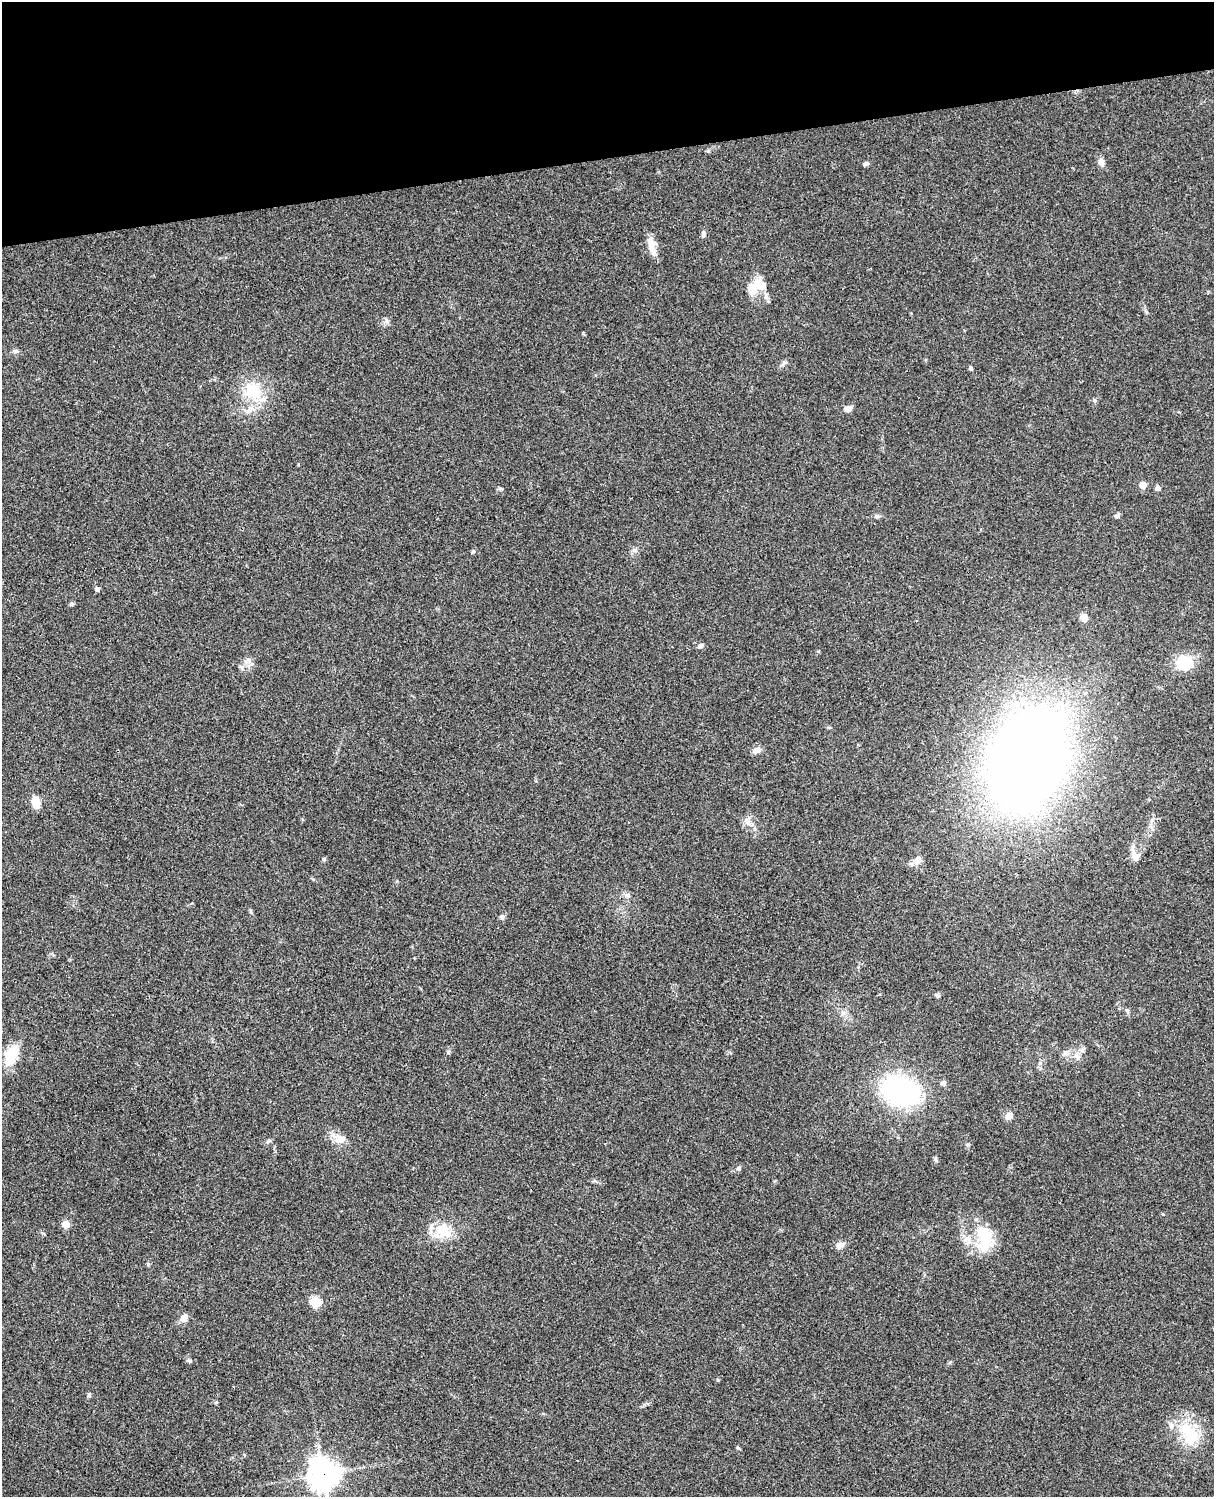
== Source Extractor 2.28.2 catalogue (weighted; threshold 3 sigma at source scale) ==
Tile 3 of 4 x 3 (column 3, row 1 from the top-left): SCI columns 2545-3756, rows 3268-4762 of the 5086 x 4926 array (HDU 1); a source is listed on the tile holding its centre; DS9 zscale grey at full resolution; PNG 1216 x 1499 px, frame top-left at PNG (2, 2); no overlay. Shown black and unused: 10% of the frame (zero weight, under 3 of 4 exposures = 6% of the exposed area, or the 3 px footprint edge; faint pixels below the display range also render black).
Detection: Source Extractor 2.28.2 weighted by HDU 2 'WHT'; one run over the whole footprint, this tile lists its part. Background 0.0961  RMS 0.0063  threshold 0.0282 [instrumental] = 3 sigma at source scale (4.5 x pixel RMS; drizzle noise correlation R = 1.50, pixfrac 1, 0.05/0.05 arcsec/px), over >= 5 px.
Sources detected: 61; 1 inside a brighter object's white glare — not listed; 2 inside a brighter listed object's ellipse — not listed separately; the other 58 listed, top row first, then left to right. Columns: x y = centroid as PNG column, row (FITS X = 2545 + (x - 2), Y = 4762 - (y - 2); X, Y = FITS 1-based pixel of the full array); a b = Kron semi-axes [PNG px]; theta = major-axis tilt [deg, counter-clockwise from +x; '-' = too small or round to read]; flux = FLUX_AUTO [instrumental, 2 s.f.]
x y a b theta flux
1101 162 11 7 -80 3.1
866 164 8 5 6 1.2
703 234 9 5 86 2
652 249 19 8 -64 5.7
755 286 23 15 35 11
387 321 7 4 -71 1.3
15 351 8 5 -14 1.6
784 363 8 5 70 1.4
971 368 5 4 - 1.1
253 390 26 21 -41 23
1094 400 5 5 - 1
848 409 9 6 28 3
1143 485 5 5 - 10
1158 488 4 4 - 3.2
500 489 8 4 -8 0.91
877 516 7 5 20 1.2
1117 516 7 5 33 1.4
473 552 6 4 24 0.82
97 589 5 5 - 1.6
72 604 6 5 - 0.97
1084 618 8 7 - 4.2
701 646 6 6 - 1.5
1184 663 22 19 5 16
242 667 9 3 -69 1
1006 706 8 7 - 3.4
757 750 10 8 12 3
1027 760 50 34 71 1600
36 802 14 9 -73 7.3
747 821 13 9 -85 4.1
1136 856 13 11 -59 4.6
323 859 5 5 - 1
917 860 13 8 67 4.5
627 895 10 6 1 2
502 917 7 6 - 1.5
937 995 6 5 - 1.1
843 1013 6 6 - 1.8
448 1052 6 5 - 1
1065 1053 6 6 - 1.7
11 1055 21 12 67 18
1077 1056 12 6 -42 2.8
943 1083 7 6 - 1.6
900 1091 31 21 -27 120
1009 1116 9 8 - 3.8
340 1139 14 11 9 5.9
269 1141 6 5 - 1.1
738 1168 6 5 - 1.1
66 1224 5 5 - 13
443 1230 21 18 -39 15
983 1235 32 20 -63 23
840 1245 10 7 10 3.2
148 1264 6 4 -71 0.7
315 1301 5 5 - 33
184 1318 8 6 48 5.3
189 1361 6 5 - 1
89 1395 6 4 47 0.89
1189 1434 34 19 -64 25
738 1448 6 4 -44 0.79
323 1474 11 10 - 690
Overlapping masked pixels (flux is a lower limit): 1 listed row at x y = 323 1474
Unlisted compact peaks at least as high as the median listed source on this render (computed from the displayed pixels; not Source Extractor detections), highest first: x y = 968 1145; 718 1380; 634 550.